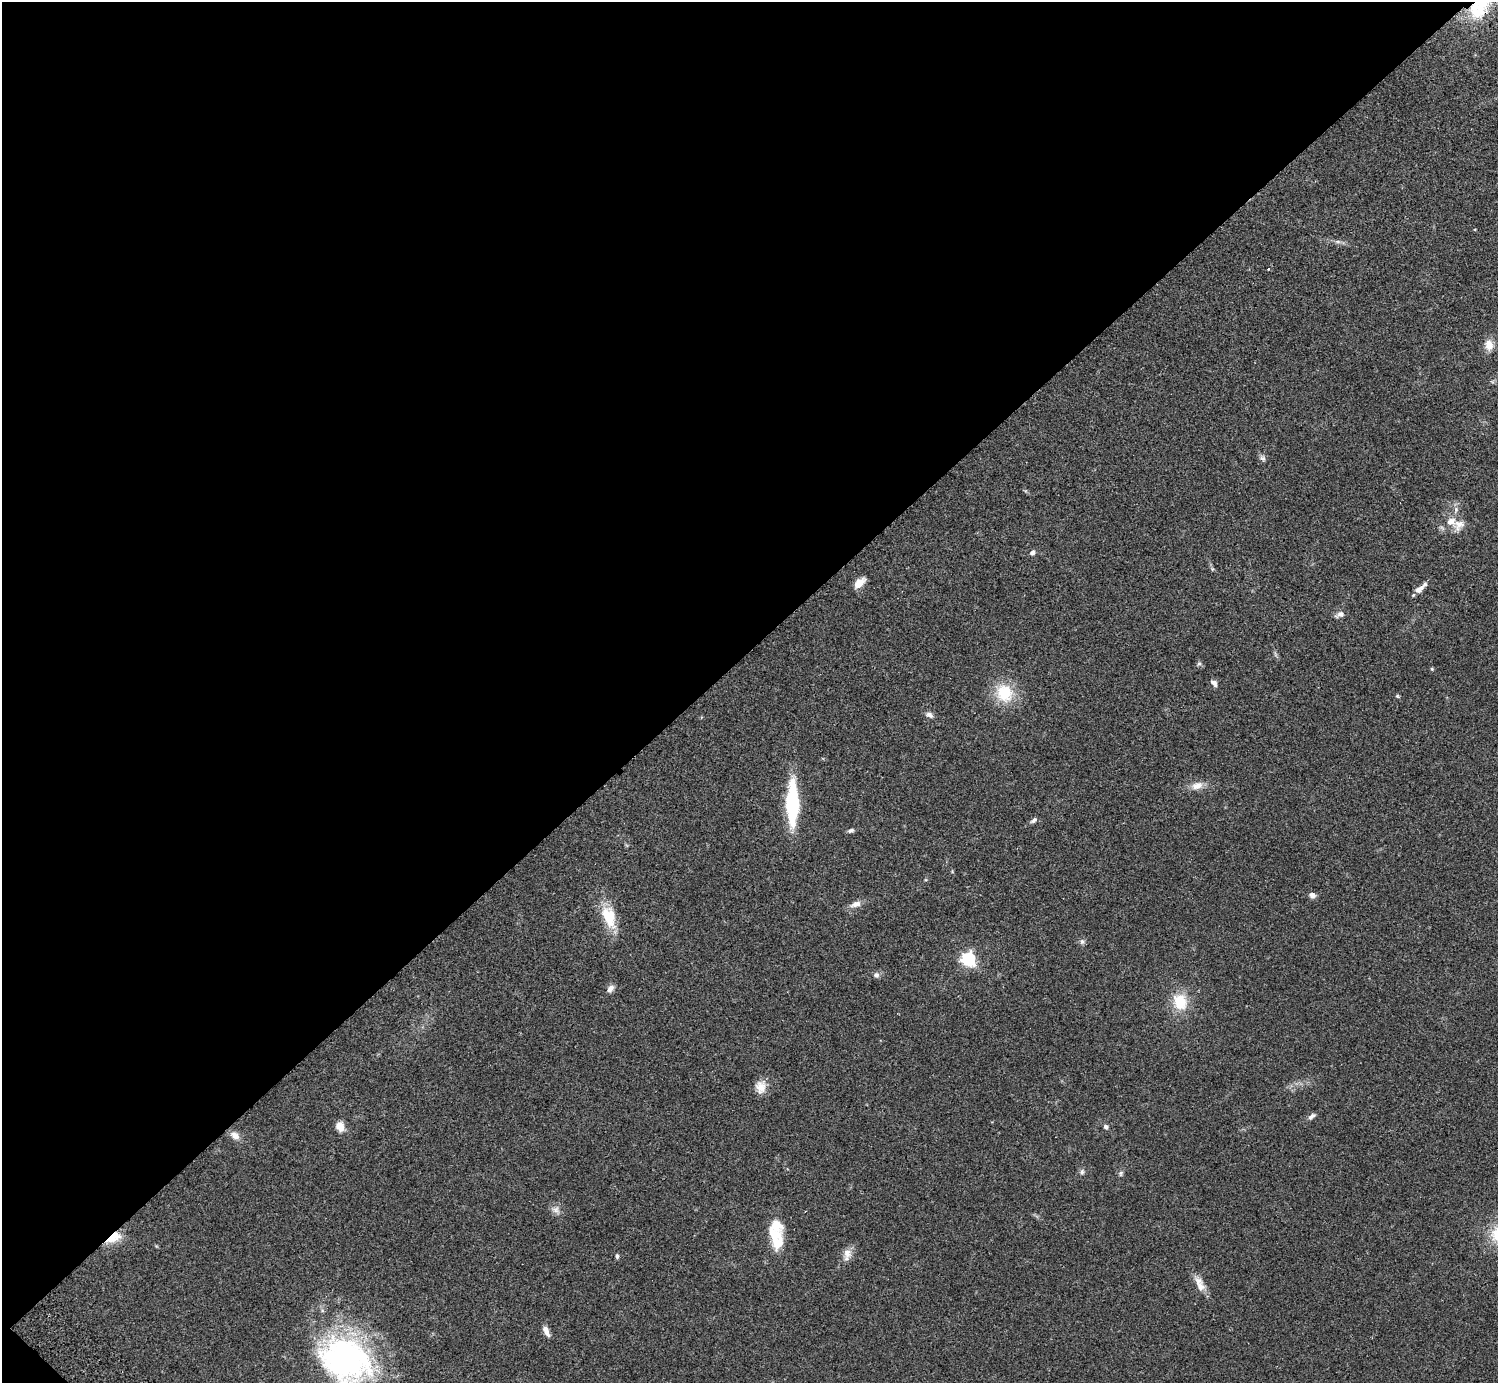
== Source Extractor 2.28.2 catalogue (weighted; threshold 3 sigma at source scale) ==
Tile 5 of 4 x 4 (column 1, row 2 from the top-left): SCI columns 44-1539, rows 2968-4348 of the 6072 x 6073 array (HDU 1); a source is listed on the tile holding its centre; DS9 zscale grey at full resolution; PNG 1500 x 1385 px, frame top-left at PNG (2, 2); no overlay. Shown black and unused: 47% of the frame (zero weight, under 2 of 3 exposures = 3% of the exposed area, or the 3 px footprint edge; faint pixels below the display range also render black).
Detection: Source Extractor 2.28.2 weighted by HDU 2 'WHT'; one run over the whole footprint, this tile lists its part. Background 0.0731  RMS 0.0082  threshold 0.037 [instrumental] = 3 sigma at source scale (4.5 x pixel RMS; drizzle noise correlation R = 1.50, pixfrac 1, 0.05/0.05 arcsec/px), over >= 5 px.
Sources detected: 49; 1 inside a brighter object's white glare — not listed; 4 inside a brighter listed object's ellipse — not listed separately; the other 44 listed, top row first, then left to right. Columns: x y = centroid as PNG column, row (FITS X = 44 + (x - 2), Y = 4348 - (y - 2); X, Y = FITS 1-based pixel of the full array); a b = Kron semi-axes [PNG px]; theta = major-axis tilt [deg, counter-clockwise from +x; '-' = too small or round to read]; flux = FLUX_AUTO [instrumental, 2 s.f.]
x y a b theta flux
1482 3 51 17 54 54
1338 242 7 4 -19 1.7
1268 269 3 3 - 0.93
1489 345 13 11 -78 7.9
1263 458 8 7 - 2.3
1456 509 8 6 -90 2.6
1459 525 17 13 41 8.4
1032 553 7 5 41 2.3
859 583 15 8 42 7.9
1419 589 14 7 33 6
1339 614 13 7 21 3.5
1199 663 6 5 - 1.4
1432 669 4 4 - 0.97
1214 683 9 5 -48 3.4
1004 693 23 21 -67 28
1397 696 5 5 - 0.93
929 715 10 7 -27 3
1197 786 16 10 14 7.3
792 803 43 11 90 73
1034 820 9 5 38 2.1
851 830 9 5 20 1.9
1312 895 7 6 - 3.8
855 904 16 8 18 5.1
609 916 29 16 -70 24
1082 942 8 6 -76 2
968 959 6 6 - 180
876 975 8 7 - 2.5
610 989 11 7 55 3.7
1180 1002 16 13 -74 24
761 1087 17 12 -89 8.7
1312 1116 11 6 35 2.6
340 1126 10 8 -68 9.1
1106 1127 6 5 - 1.6
235 1135 14 9 -36 5.7
1082 1172 7 6 - 2
1121 1173 8 5 72 1.7
556 1210 12 10 -33 4.5
773 1233 25 16 -25 16
113 1238 20 10 29 14
847 1253 15 11 85 6.4
617 1256 6 5 - 1.5
1200 1284 22 10 -68 8.7
546 1331 13 6 -65 4.9
346 1358 62 49 -51 210
Overlapping masked pixels (flux is a lower limit): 2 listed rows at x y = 1482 3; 113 1238
Isophote crosses this tile's border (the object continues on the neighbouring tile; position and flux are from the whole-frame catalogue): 2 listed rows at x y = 1482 3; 346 1358